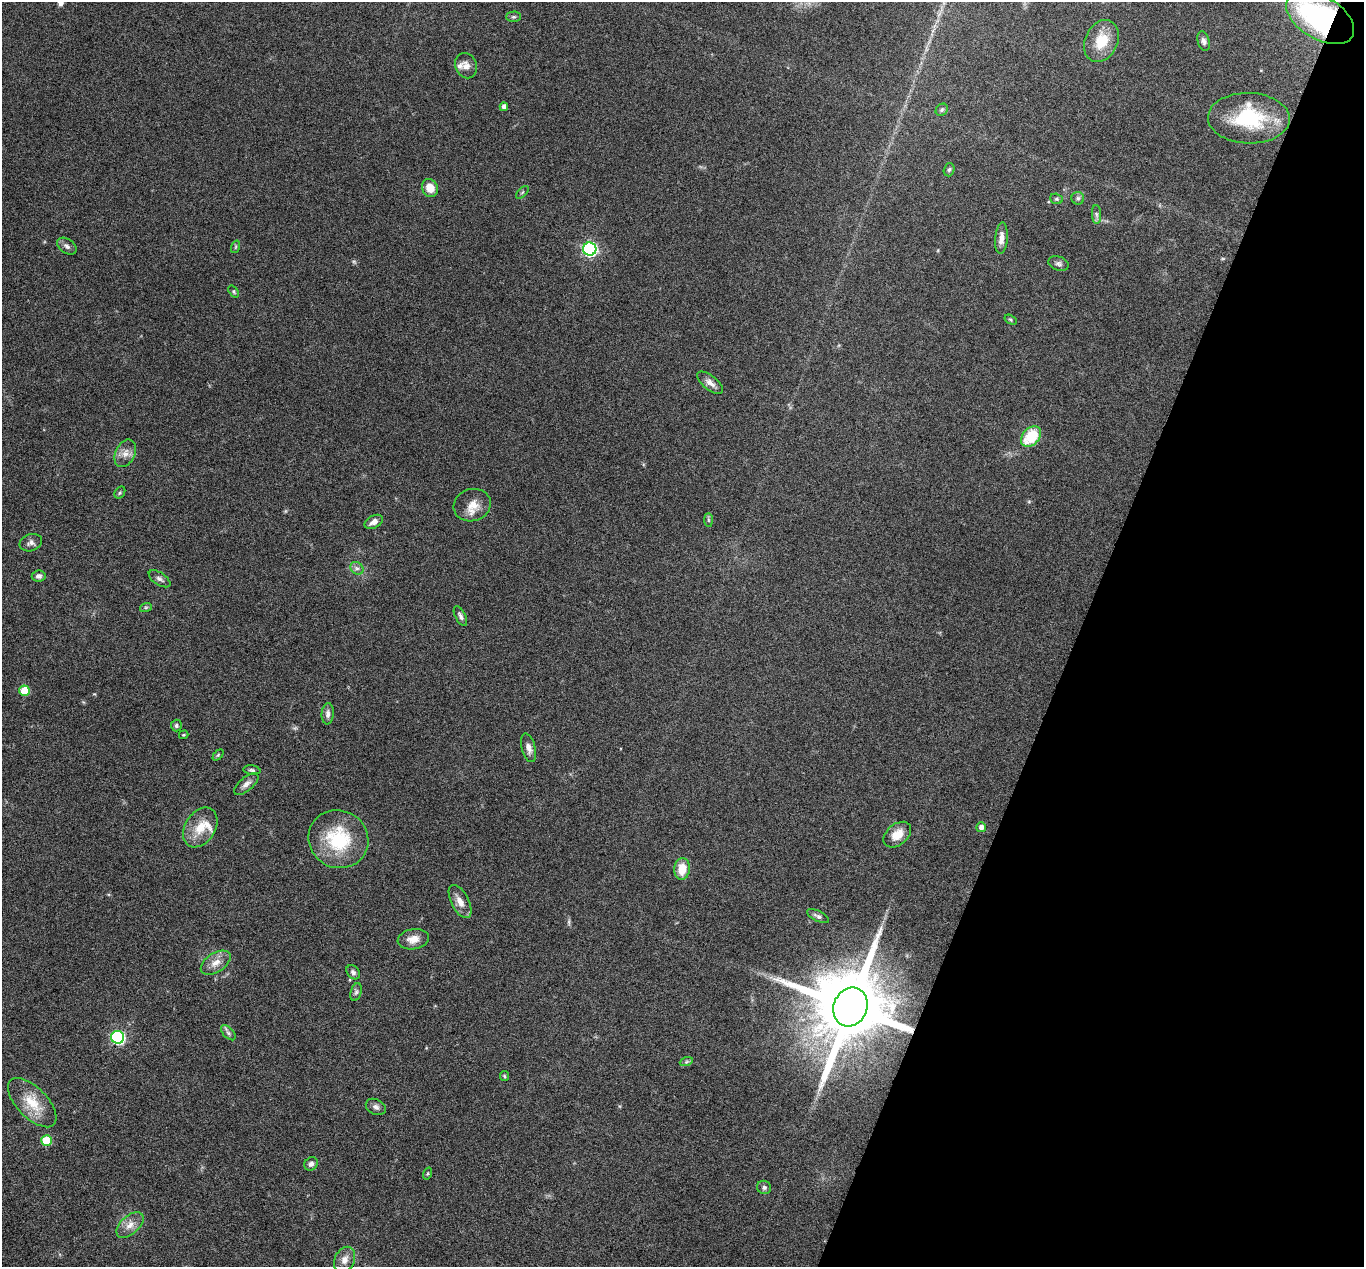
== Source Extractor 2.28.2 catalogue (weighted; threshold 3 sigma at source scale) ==
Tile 8 of 4 x 4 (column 4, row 2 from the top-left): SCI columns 4086-5447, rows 2667-3931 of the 5447 x 5464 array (HDU 1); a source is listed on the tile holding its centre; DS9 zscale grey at full resolution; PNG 1366 x 1269 px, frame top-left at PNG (2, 2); each listed source drawn as its Kron ellipse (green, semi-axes under 4 px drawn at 4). Shown black and unused: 21% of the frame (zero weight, under 4 of 8 exposures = <1% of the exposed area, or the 3 px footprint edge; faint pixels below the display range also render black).
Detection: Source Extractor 2.28.2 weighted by HDU 2 'WHT'; one run over the whole footprint, this tile lists its part. Background 0.06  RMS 0.0038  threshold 0.0155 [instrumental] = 3 sigma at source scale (4.09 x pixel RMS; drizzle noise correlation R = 1.36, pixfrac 0.8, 0.05/0.05 arcsec/px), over >= 5 px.
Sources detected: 71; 2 too faint to see at this stretch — neither listed nor drawn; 3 inside a brighter listed object's ellipse — not listed separately; the other 66 listed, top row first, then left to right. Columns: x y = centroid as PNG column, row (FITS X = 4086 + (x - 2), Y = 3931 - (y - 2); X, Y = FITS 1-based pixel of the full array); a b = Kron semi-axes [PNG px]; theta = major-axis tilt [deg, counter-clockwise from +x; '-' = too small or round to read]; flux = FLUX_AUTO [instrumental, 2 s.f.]
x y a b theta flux
514 17 7 5 1 0.67
1320 18 37 21 -31 67
1101 41 22 16 64 9.1
1204 41 10 6 -76 1.2
466 66 13 10 -69 2.3
504 107 4 4 - 1.6
942 110 6 5 - 0.67
1249 118 41 25 -2 24
949 170 7 5 72 0.71
430 188 9 8 - 4.6
522 192 8 3 45 0.44
1078 198 6 6 - 0.8
1056 199 6 5 - 0.64
1096 214 9 4 -89 0.94
1001 238 16 6 85 2.4
67 246 11 7 -37 1.4
235 247 6 4 70 0.52
590 249 7 6 - 69
1059 264 10 7 -17 1.1
234 291 7 4 -54 0.52
1011 320 6 4 -32 0.46
710 383 15 7 -39 2.1
1031 436 12 8 48 13
125 453 14 9 65 2.7
120 493 6 5 - 0.5
472 505 19 16 17 5
708 520 7 4 -89 0.56
374 522 10 6 29 2
31 543 11 8 17 1.5
357 568 7 6 - 1.1
39 576 7 5 7 1.1
160 579 12 6 -33 1.1
146 607 6 4 18 0.5
460 616 10 5 -62 1.1
24 691 5 5 - 10
328 714 11 6 86 1.3
176 726 6 5 - 0.72
184 735 5 3 - 0.37
528 748 15 7 -74 2
218 755 6 4 45 0.48
252 770 8 4 -7 0.75
246 784 15 6 41 1.8
200 827 21 15 57 6.8
981 827 5 5 - 1.7
897 835 15 10 40 4.7
338 839 30 28 -31 22
682 869 11 7 83 6.2
460 902 18 8 -63 3.2
818 916 12 5 -25 1.1
413 939 16 10 10 3.5
216 963 16 9 33 3.5
353 972 8 6 -49 0.97
356 992 9 5 74 0.83
850 1007 20 17 68 5500
228 1033 9 5 -46 0.92
118 1037 6 6 - 57
686 1062 7 4 18 0.6
504 1076 5 4 - 0.41
32 1103 31 15 -46 9
376 1107 10 7 -26 1.4
46 1140 5 5 - 13
311 1164 7 6 - 1.4
428 1174 6 3 71 0.38
764 1187 7 6 - 0.93
130 1225 16 9 41 3.3
345 1260 13 10 65 2.9
Overlapping masked pixels (flux is a lower limit): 2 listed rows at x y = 1320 18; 850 1007
Isophote crosses this tile's border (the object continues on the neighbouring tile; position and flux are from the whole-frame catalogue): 1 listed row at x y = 1320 18